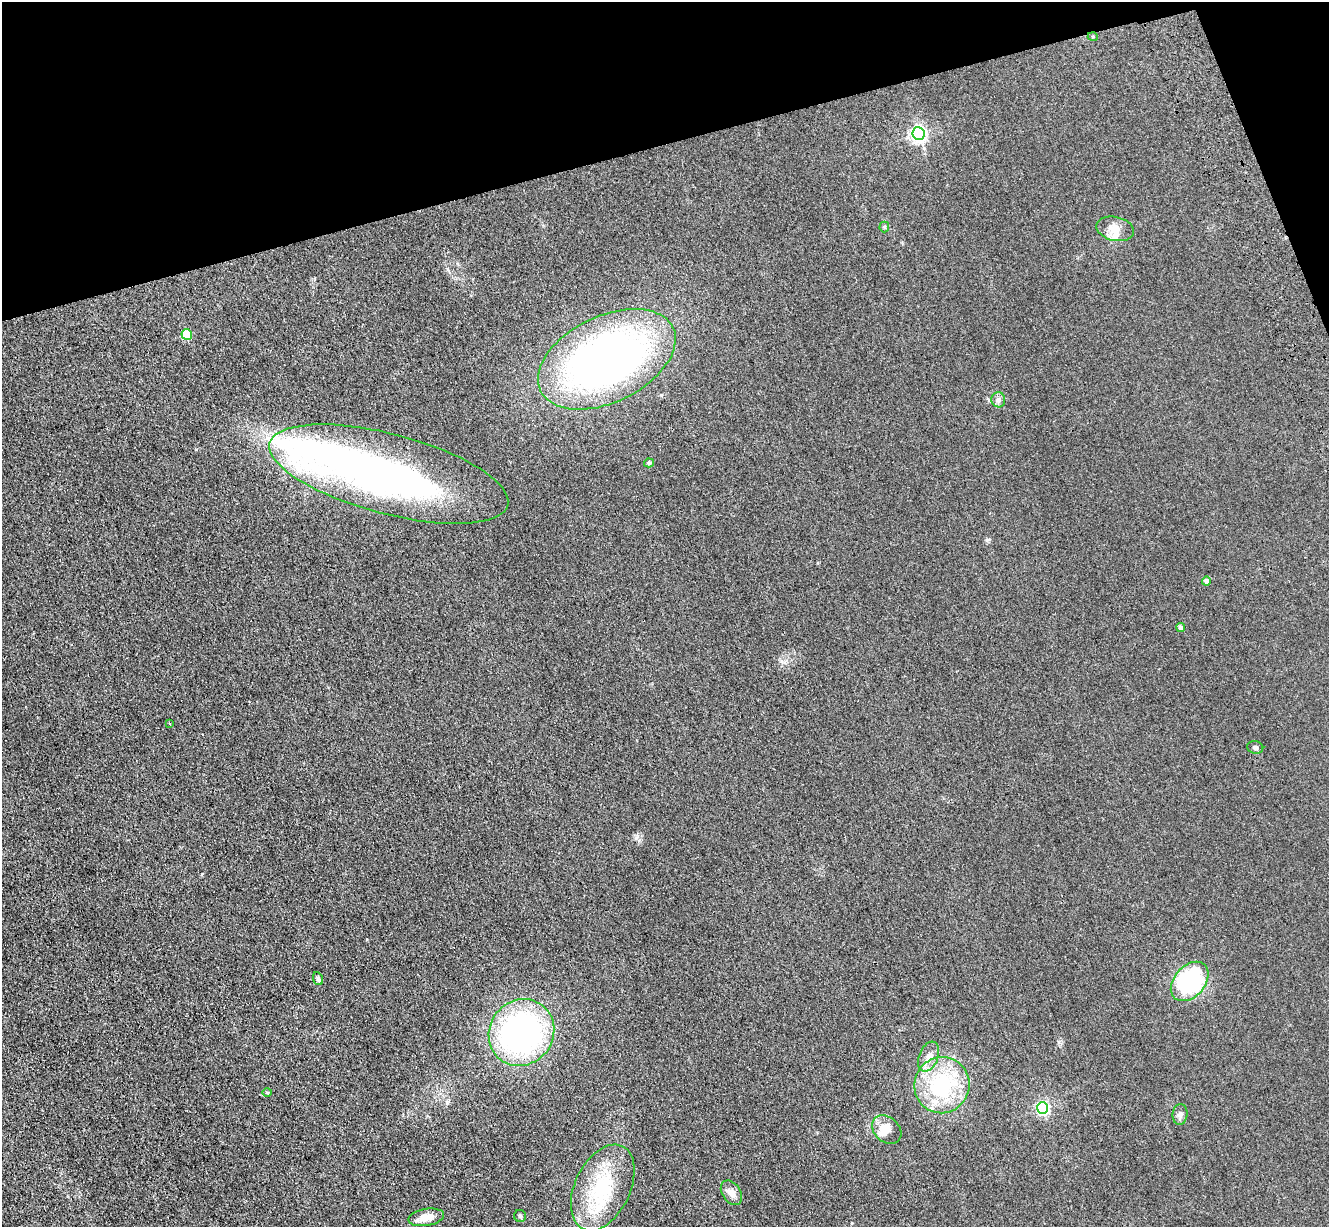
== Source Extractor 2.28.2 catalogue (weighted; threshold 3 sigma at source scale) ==
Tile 3 of 4 x 4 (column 3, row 1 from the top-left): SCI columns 2769-4095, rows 3873-5097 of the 5535 x 5417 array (HDU 1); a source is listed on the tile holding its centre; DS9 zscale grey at full resolution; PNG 1331 x 1229 px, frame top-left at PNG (2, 2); each listed source drawn as its Kron ellipse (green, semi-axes under 4 px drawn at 4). Shown black and unused: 13% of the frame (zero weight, under 3 of 4 exposures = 6% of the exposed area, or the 3 px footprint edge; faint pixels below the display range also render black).
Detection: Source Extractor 2.28.2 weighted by HDU 2 'WHT'; one run over the whole footprint, this tile lists its part. Background 0.0347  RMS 0.0061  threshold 0.0274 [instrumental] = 3 sigma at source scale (4.5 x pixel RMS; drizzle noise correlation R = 1.50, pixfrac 1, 0.05/0.05 arcsec/px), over >= 5 px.
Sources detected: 31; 2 inside a brighter object's white glare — neither listed nor drawn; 3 inside a brighter listed object's ellipse — not listed separately; the other 26 listed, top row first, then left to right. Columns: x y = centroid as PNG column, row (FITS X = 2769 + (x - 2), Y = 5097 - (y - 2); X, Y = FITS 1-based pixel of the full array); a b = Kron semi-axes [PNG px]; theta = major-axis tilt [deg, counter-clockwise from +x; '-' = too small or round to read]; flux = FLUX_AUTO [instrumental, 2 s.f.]
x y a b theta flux
1093 37 5 3 - 0.47
918 133 6 6 - 180
884 227 5 5 - 0.81
1115 229 19 12 -13 6.6
187 334 5 5 - 26
607 359 73 43 26 280
998 400 7 7 - 2.4
649 463 5 4 - 0.93
389 474 123 40 -15 260
1206 581 4 4 - 2.6
1180 627 4 4 - 2.2
170 724 3 2 - 0.54
1255 747 8 6 -11 1.2
318 979 7 5 -68 1.3
1190 981 22 15 49 64
521 1033 34 32 52 150
929 1057 16 9 68 5.4
942 1085 28 27 - 49
267 1093 5 3 - 0.46
1043 1108 6 5 - 100
1180 1114 10 7 83 2.3
887 1130 16 12 -41 7.6
603 1188 46 27 65 40
731 1193 13 9 -55 4.4
520 1216 6 6 - 1.1
426 1217 18 8 9 6.3
Unlisted compact peaks at least as high as the median listed source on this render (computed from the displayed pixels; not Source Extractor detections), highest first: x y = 636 838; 987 540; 202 874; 1059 1042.